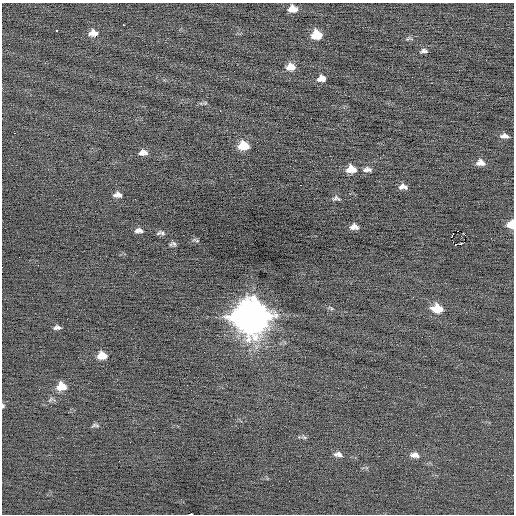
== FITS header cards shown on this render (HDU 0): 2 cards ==
NAXIS1  =                  512 / Axis length
NAXIS2  =                  512 / Axis length

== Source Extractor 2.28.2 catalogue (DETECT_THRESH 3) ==
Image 512 x 512 px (HDU 0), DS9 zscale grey, 1 PNG px = 1 image px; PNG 516 x 516 px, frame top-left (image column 1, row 512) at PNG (2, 3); no overlay
Background -0.042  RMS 0.69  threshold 2.07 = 3 sigma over >= 5 px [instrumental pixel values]
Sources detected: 54; all 54 listed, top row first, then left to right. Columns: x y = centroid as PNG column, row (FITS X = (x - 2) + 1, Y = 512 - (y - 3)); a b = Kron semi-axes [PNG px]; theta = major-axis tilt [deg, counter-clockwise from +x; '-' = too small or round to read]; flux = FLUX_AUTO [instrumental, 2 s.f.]
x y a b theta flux
293 9 10 7 -4 460
123 25 3 3 - 880
57 30 3 3 - 290
93 33 11 8 2 320
317 35 9 7 -4 1100
408 39 8 4 39 76
9 44 2 2 - 77
424 51 9 5 0 130
291 67 10 8 2 480
321 78 8 6 9 300
205 103 5 4 - 51
220 111 2 2 - 72
14 133 2 2 - 34
505 136 10 5 -9 200
243 146 10 8 -1 990
141 153 6 4 3 90
145 153 10 6 -36 190
480 163 9 7 -8 270
351 169 10 7 -4 620
367 169 11 6 0 170
300 185 2 2 - 420
403 187 9 5 -3 220
118 195 9 6 0 240
336 198 9 5 -8 110
511 224 8 7 - 530
354 227 8 5 -3 230
137 231 7 5 56 130
140 231 6 6 - 110
458 231 2 2 - 190
162 233 10 6 -28 120
452 235 5 2 - 21
465 235 3 2 - 280
491 238 2 2 - 34
196 240 10 3 -13 61
174 244 8 6 -50 100
455 244 3 2 - 44
461 244 3 3 - 170
19 257 3 2 - 38
331 308 7 3 -45 64
437 309 11 8 -10 890
251 317 15 13 -12 92000
55 328 7 4 51 96
59 328 6 5 - 92
204 352 2 2 - 39
102 356 9 7 1 560
61 386 10 8 5 670
3 406 5 4 - 71
95 425 11 5 0 110
304 437 7 4 -36 80
214 452 3 2 - 36
338 454 12 6 -8 220
415 455 11 7 -7 270
513 475 2 2 - 110
190 514 4 2 - 1400
At the frame edge (FLAGS 8, measured only in part): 4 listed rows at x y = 511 224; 3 406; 513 475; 190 514